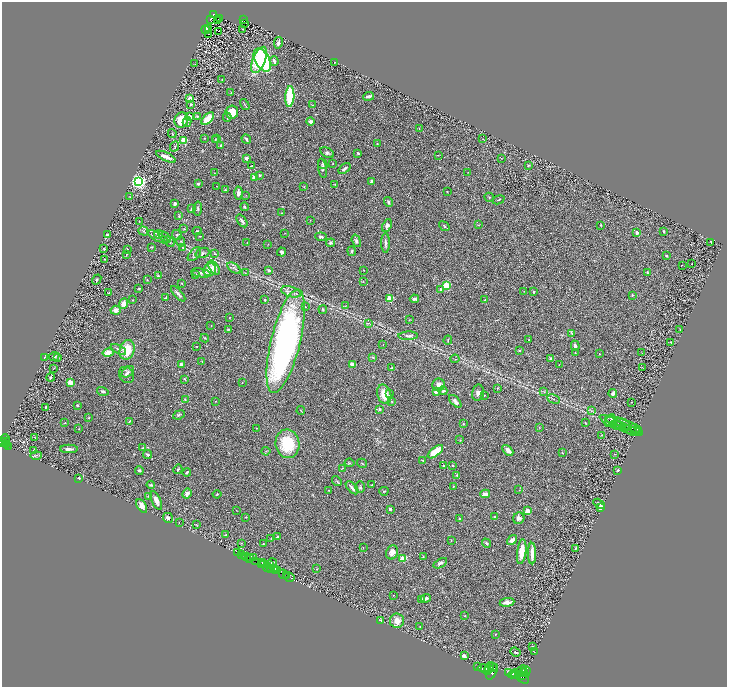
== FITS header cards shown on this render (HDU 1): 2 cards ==
NAXIS1  =                 1450
NAXIS2  =                 1369

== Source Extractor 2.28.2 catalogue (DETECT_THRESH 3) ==
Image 1450 x 1369 px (HDU 1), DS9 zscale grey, zoomed out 1/2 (1 PNG px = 2 x 2 image px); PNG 729 x 689 px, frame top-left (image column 2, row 1369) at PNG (2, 2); each listed source drawn as its Kron ellipse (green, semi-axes under 4 px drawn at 4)
Background 0.397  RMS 0.028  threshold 0.084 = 3 sigma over >= 5 px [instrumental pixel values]
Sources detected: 398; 39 cannot appear on this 1/2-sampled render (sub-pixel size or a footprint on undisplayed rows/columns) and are neither listed nor drawn; the other 359 listed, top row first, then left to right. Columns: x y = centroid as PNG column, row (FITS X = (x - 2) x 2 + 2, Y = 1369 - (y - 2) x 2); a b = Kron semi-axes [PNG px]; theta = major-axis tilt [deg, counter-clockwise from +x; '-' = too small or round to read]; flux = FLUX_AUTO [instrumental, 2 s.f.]
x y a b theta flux
213 14 3 2 - 51
211 19 2 1 - 1.5
220 19 3 1 - 0.93
244 19 3 2 - 45
218 21 2 1 - 4
245 23 2 1 - 3
209 29 3 2 - 0.95
242 29 2 1 - 2.3
205 30 4 2 - 34
218 31 3 1 - 48
208 34 2 1 - 3.5
278 43 6 3 78 16
259 60 14 6 68 390
262 60 12 7 -61 430
274 61 5 2 - 20
334 62 2 1 - 1.6
195 64 2 2 - 2
222 80 2 2 - 2.7
231 92 2 2 - 2.2
369 96 5 2 - 19
290 97 10 4 87 220
190 98 3 3 - 45
191 105 4 3 - 8.1
245 105 6 2 -59 4.7
312 105 2 2 - 3.2
232 112 6 6 - 95
197 116 2 2 - 3.7
189 117 4 3 - 26
227 117 5 3 - 5.6
208 119 8 4 45 110
181 120 8 6 68 100
310 121 4 4 - 18
187 122 5 3 - 6
419 128 2 2 - 1.8
172 134 4 2 - 4.1
204 138 2 2 - 1.8
217 138 4 2 - 3.8
246 139 5 1 - 6.7
482 139 2 1 - 1.1
215 140 3 3 - 3.6
184 141 3 2 - 170
377 143 2 2 - 3.4
221 145 3 2 - 6.9
174 147 5 3 - 6.7
327 153 7 4 -32 10
358 153 4 3 - 9.7
438 155 2 1 - 1.3
166 157 10 3 -25 37
246 158 2 2 - 59
501 158 2 2 - 2.3
333 163 3 2 - 2.7
323 164 5 4 - 9.7
252 165 3 1 - 2.7
528 165 3 3 - 6.7
323 168 10 4 -81 15
344 168 7 2 38 13
214 173 2 2 - 4.6
468 173 3 2 - 2.6
260 175 2 2 - 20
254 178 2 2 - 53
138 181 4 3 - 2000
371 181 4 3 - 11
198 184 4 3 - 5.6
335 184 3 2 - 3.7
216 186 2 1 - 1.3
304 187 3 2 - 2.7
225 190 2 2 - 4.8
447 191 2 2 - 2.5
238 193 6 4 88 19
246 195 3 2 - 2.4
130 197 3 2 - 1.8
489 197 4 2 - 4
499 200 6 2 24 4.9
388 202 5 3 - 6.1
175 204 3 2 - 17
244 207 4 3 - 5.6
198 208 7 4 83 8.6
191 209 4 2 - 8.3
281 213 3 2 - 3.2
179 215 3 3 - 4.2
310 220 2 2 - 1.9
139 221 2 2 - 2.4
242 221 7 3 -54 12
478 225 4 2 - 2.7
601 225 2 2 - 4.1
387 226 6 4 68 19
444 226 6 3 -39 5.7
184 229 2 2 - 5.1
143 231 5 3 - 7.2
197 231 4 3 - 6.7
664 231 2 2 - 3.8
637 232 4 3 - 16
285 233 2 1 - 2.7
107 234 3 3 - 4.8
159 234 4 3 - 7.4
177 235 5 4 - 9.2
200 236 4 3 - 5.7
158 237 12 3 -28 18
165 237 7 3 -42 12
321 237 5 3 - 8.6
181 241 5 4 - 6.7
356 241 6 4 -72 11
169 242 6 4 -47 13
711 242 2 1 - 1.4
247 243 3 2 - 2.6
330 243 4 4 - 12
385 243 10 3 90 13
268 244 2 2 - 1.6
152 247 2 2 - 3.7
183 248 4 3 - 5.7
104 249 3 2 - 3.4
127 249 3 2 - 2.1
352 251 5 3 - 6.2
281 252 4 3 - 8.9
202 253 7 5 19 15
194 254 8 5 47 14
215 254 3 2 - 3
126 255 3 1 - 2.2
666 256 3 3 - 6.5
105 259 2 2 - 3.3
691 264 2 1 - 28
682 265 2 1 - 2
214 268 8 4 -60 33
234 268 7 3 -35 10
210 270 7 6 - 60
269 270 3 3 - 12
363 270 2 2 - 2.7
647 272 3 3 - 4.7
201 273 10 4 -10 15
245 273 3 2 - 3.7
196 274 4 2 - 4.9
158 276 2 2 - 26
97 280 5 3 - 5.5
147 280 3 3 - 4.2
363 281 2 2 - 2.2
182 283 3 2 - 2.9
446 285 3 3 - 370
139 289 4 2 - 3.9
441 290 4 3 - 12
524 291 3 2 - 2.3
291 292 10 5 -16 25
533 292 3 2 - 3.9
109 293 4 2 - 4.7
178 294 9 3 -48 17
632 295 4 2 - 3.5
166 297 4 2 - 4.9
390 299 3 2 - 230
414 299 4 3 - 14
133 300 3 2 - 3.3
264 300 3 2 - 4
484 300 3 2 - 4.4
124 304 5 4 - 34
345 306 4 2 - 3.5
305 307 2 2 - 2.4
323 309 4 3 - 5.8
116 310 5 4 - 30
230 317 2 2 - 1.9
409 320 3 2 - 2.1
368 323 4 2 - 2.5
211 326 2 1 - 1.2
228 329 4 2 - 3.1
680 329 2 1 - 3.1
572 333 3 2 - 3.5
408 336 10 3 2 16
205 338 4 2 - 4.1
448 340 4 2 - 4
529 340 2 2 - 3.3
286 341 53 14 76 2100
671 342 2 1 - 2.2
383 344 2 1 - 1.4
196 346 2 2 - 2.1
575 346 5 3 - 11
118 349 8 3 -28 12
127 350 10 7 73 130
519 351 3 2 - 3.7
108 352 5 4 - 44
575 353 3 1 - 2.4
642 353 2 2 - 1.8
599 354 2 1 - 2.4
44 357 3 1 - 5
54 357 5 2 - 7.7
58 357 3 3 - 8.7
373 357 4 3 - 6.9
455 359 4 2 - 3.5
550 359 3 2 - 10
202 361 3 2 - 1.9
181 364 4 3 - 10
353 365 4 3 - 31
559 365 2 1 - 1.7
642 367 3 2 - 2.6
54 368 3 2 - 2.6
392 368 4 2 - 4
128 372 7 4 38 15
126 375 8 7 - 22
51 377 4 2 - 7.2
184 379 4 3 - 4.2
70 382 2 2 - 150
242 382 2 1 - 3
439 385 6 6 - 24
497 388 3 3 - 3.4
103 391 6 3 -17 12
443 391 4 3 - 10
544 391 3 2 - 2.9
436 392 3 3 - 26
478 393 8 5 76 21
384 394 10 7 -75 77
390 394 3 3 - 7
613 394 4 3 - 14
484 395 3 2 - 3.8
185 399 3 2 - 3.5
554 399 6 1 -28 4.7
216 401 2 1 - 2.2
455 401 8 4 -46 17
391 402 3 2 - 2.8
631 402 2 1 - 1.9
77 405 2 2 - 6.4
46 407 3 2 - 4
380 409 3 3 - 8.8
301 411 4 2 - 3.2
591 411 3 3 - 4.4
179 415 6 2 21 6.2
88 418 3 3 - 3.1
610 420 7 4 63 16
129 421 3 2 - 3.7
618 421 12 2 -13 16
65 423 2 2 - 2.2
586 423 3 2 - 2.6
613 423 14 4 -26 28
463 424 3 2 - 3.5
616 425 7 3 -8 9.6
628 426 14 3 -25 16
539 427 3 2 - 2
256 428 2 2 - 5.6
625 428 13 3 -22 17
79 429 4 2 - 2.6
636 429 6 2 -24 4.4
634 432 8 3 -10 7.7
602 435 2 2 - 2.7
35 438 3 2 - 2.9
5 439 5 3 - 310
460 440 3 2 - 3
5 441 3 2 - 290
2 442 2 2 - 790
7 444 4 2 - 150
287 444 14 12 -81 230
9 446 3 2 - 200
143 448 3 3 - 8.6
69 449 9 3 0 21
508 450 6 3 -45 39
33 451 3 2 - 5.4
266 451 4 2 - 4.1
435 452 9 4 38 110
562 452 3 2 - 3.2
148 454 4 3 - 8.1
614 454 2 2 - 1.5
36 455 6 2 0 7.5
423 460 4 3 - 4.2
349 463 5 3 - 5.4
362 463 5 2 - 4.5
452 465 3 2 - 3.6
444 466 2 2 - 2.3
342 468 4 2 - 2.8
178 469 5 3 - 6.2
139 470 4 2 - 9.5
618 470 4 3 - 5.6
187 472 4 2 - 6.6
457 475 4 3 - 4.8
79 478 4 3 - 4.9
337 481 5 2 - 5.3
151 485 4 3 - 8.5
372 485 2 2 - 4.9
453 486 2 2 - 3.3
360 487 6 4 88 8.6
352 488 8 2 -46 17
328 490 2 2 - 2.6
519 490 3 2 - 2.4
384 491 4 3 - 4.6
187 494 5 3 - 28
217 494 4 3 - 5.5
485 494 5 3 - 32
149 496 2 2 - 19
156 501 10 4 -66 30
599 504 6 3 -30 7.8
142 506 7 4 -58 43
601 507 4 3 - 47
390 509 3 3 - 15
236 510 2 1 - 1.7
527 511 2 2 - 140
246 517 3 2 - 3.8
495 517 3 3 - 8
168 518 5 4 - 12
519 518 6 5 - 27
460 519 3 3 - 4.6
179 522 2 2 - 20
196 524 3 2 - 2.6
226 535 4 3 - 6.2
277 537 3 2 - 13
271 539 4 2 - 3.7
451 540 3 1 - 2.2
512 540 5 3 - 28
241 543 3 2 - 2.5
487 543 5 4 - 7.7
263 544 3 2 - 3.6
363 548 3 2 - 2.5
576 548 3 2 - 4.1
392 552 7 6 - 35
522 552 12 4 83 76
238 553 4 2 - 88
532 554 11 3 -90 57
242 555 3 2 - 590
423 556 3 2 - 2.3
244 557 3 1 - 20
247 557 3 1 - 43
249 558 3 2 - 59
254 558 2 1 - 210
403 558 3 2 - 220
256 561 3 1 - 440
262 563 2 1 - 370
272 563 5 3 - 7
440 563 7 4 31 16
261 564 3 1 - 320
264 564 3 2 - 230
269 565 4 2 - 310
267 567 4 2 - 300
271 568 3 2 - 380
274 568 3 3 - 710
317 569 4 2 - 2.2
275 570 3 1 - 350
278 570 3 2 - 440
284 574 5 2 - 510
287 575 2 1 - 420
289 577 5 2 - 600
393 595 3 2 - 2.3
426 598 5 3 - 22
422 600 3 3 - 15
507 602 7 3 7 34
464 616 3 2 - 3.2
381 620 3 2 - 7.3
397 621 7 7 - 36
420 626 2 2 - 2.3
495 634 3 3 - 4.2
532 647 2 2 - 4.3
515 652 5 3 - 7.9
534 652 2 1 - 2.3
464 656 3 3 - 16
478 667 2 1 - 160
490 667 5 3 - 2900
492 667 4 2 - 1900
484 669 6 4 -13 7200
487 670 3 2 - 2100
521 671 7 3 56 1700
492 672 8 3 61 3300
508 672 2 1 - 230
526 672 5 3 - 1100
524 673 4 3 - 2100
513 674 6 2 25 3700
516 675 4 4 - 4800
523 675 3 2 - 1400
522 678 7 3 -30 2400
At the frame edge (FLAGS 8, measured only in part): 1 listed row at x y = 2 442
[39 sub-pixel or undisplayed-footprint detections neither listed nor drawn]